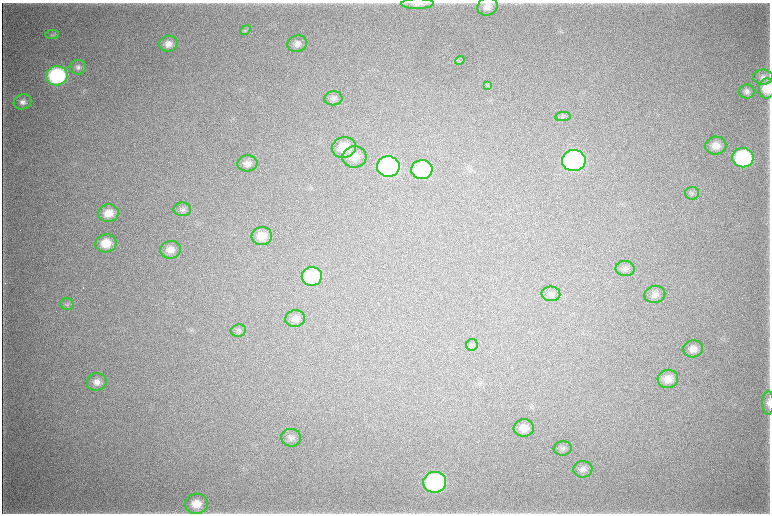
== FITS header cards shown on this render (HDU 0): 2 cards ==
NAXIS1  =                 1536 / length of data axis 1
NAXIS2  =                 1023 / length of data axis 2

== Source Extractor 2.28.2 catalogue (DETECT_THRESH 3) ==
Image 1536 x 1023 px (HDU 0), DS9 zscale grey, zoomed out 1/2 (1 PNG px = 2 x 2 image px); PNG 772 x 516 px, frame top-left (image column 1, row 1022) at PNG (2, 3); each listed source drawn as its Kron ellipse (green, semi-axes under 4 px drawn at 4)
Background 4530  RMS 38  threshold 115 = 3 sigma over >= 5 px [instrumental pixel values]
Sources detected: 52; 4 cannot appear on this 1/2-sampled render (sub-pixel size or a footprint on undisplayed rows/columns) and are neither listed nor drawn; the other 48 listed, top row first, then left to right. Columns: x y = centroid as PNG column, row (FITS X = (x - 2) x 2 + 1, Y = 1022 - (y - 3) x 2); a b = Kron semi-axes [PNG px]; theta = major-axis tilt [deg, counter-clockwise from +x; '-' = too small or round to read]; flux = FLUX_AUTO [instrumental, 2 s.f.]
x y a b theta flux
418 4 16 5 1 5.7e+04
487 7 10 9 - 6.4e+04
245 30 5 3 - 1.1e+04
52 35 7 4 7 1.4e+04
168 44 9 8 - 6.6e+04
297 44 10 8 17 5.1e+04
460 60 5 4 - 1.4e+04
78 67 8 7 - 3.2e+04
57 76 10 9 - 1.0e+06
763 77 10 7 -1 3.6e+04
488 85 4 3 - 8.9e+03
767 88 10 7 87 1.5e+05
747 91 8 7 - 3.3e+04
333 98 9 7 7 3.2e+04
22 102 9 7 20 4.4e+04
563 117 8 4 7 1.7e+04
716 146 10 9 - 9.1e+04
344 147 12 10 11 1.7e+05
354 157 12 11 - 1.2e+05
743 158 10 9 - 8.8e+05
574 161 11 10 - 1.8e+06
247 163 10 8 3 5.2e+04
388 166 11 10 - 1.4e+06
422 170 10 9 - 6.1e+05
692 193 7 6 - 2.3e+04
182 209 9 7 0 2.8e+04
108 213 10 9 - 1.2e+05
262 236 10 9 - 1.1e+05
106 243 10 9 - 1.6e+05
170 250 10 8 10 7.4e+04
625 269 9 7 -2 3.5e+04
312 276 10 9 - 4.5e+05
551 294 9 7 -2 3.2e+04
655 294 10 8 12 4.6e+04
67 304 7 5 -13 2.0e+04
295 319 10 8 7 4.8e+04
238 330 8 6 9 2.1e+04
472 345 6 5 - 1.7e+04
693 349 10 8 11 6.7e+04
668 379 10 9 - 8.6e+04
97 382 10 8 10 6.0e+04
768 403 12 5 -90 3.4e+04
524 428 10 8 7 8.5e+04
291 438 10 9 - 4.3e+04
563 448 9 7 8 3.1e+04
583 469 9 8 - 4.3e+04
435 482 11 10 - 1.4e+06
196 504 11 10 - 1.2e+05
At the frame edge (FLAGS 8, measured only in part): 3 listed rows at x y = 418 4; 767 88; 768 403
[4 sub-pixel or undisplayed-footprint detections neither listed nor drawn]